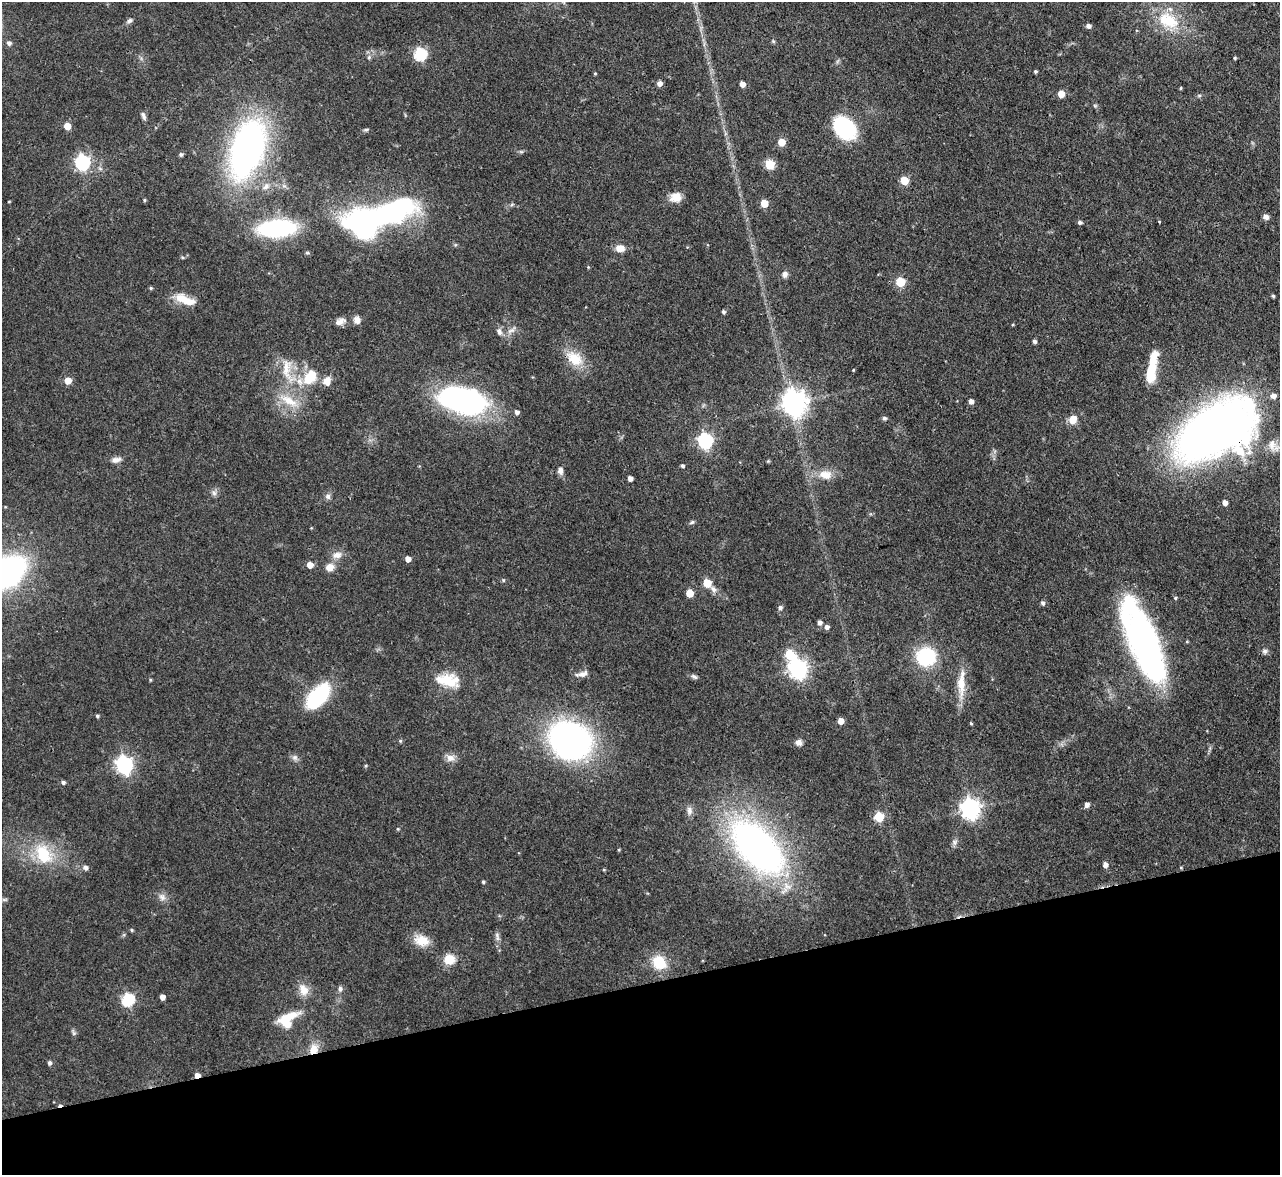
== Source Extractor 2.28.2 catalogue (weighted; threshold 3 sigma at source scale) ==
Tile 14 of 4 x 4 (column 2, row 4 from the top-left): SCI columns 1279-2556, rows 141-1313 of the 5112 x 5093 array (HDU 1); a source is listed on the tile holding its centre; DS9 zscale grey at full resolution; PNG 1282 x 1177 px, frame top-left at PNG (2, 2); no overlay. Shown black and unused: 16% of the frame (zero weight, under 3 of 4 exposures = <1% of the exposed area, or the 3 px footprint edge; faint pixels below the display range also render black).
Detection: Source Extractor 2.28.2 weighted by HDU 2 'WHT'; one run over the whole footprint, this tile lists its part. Background 0.0965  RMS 0.0042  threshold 0.019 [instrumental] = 3 sigma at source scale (4.5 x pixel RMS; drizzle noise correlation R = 1.50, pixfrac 1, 0.05/0.05 arcsec/px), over >= 5 px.
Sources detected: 151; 6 inside a brighter object's white glare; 1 cosmic-ray / hot-pixel residue — not listed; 4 inside a brighter listed object's ellipse — not listed separately; the other 140 listed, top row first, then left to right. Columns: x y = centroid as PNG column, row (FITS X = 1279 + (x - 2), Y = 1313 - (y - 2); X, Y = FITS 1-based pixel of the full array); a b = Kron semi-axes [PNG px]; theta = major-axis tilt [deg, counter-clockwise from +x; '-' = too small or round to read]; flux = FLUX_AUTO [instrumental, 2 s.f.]
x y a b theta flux
1168 20 31 20 -27 18
129 21 7 6 - 1.2
1088 26 5 5 - 1.4
773 41 5 4 - 0.55
9 43 6 5 - 1.4
420 54 6 6 - 46
369 57 6 4 46 0.77
1235 58 4 3 - 0.56
1035 71 3 3 - 0.6
595 73 4 4 - 0.41
659 84 5 5 - 2.5
742 84 5 4 - 3.3
1181 88 4 3 - 0.45
1061 94 5 5 - 6.7
1199 95 6 4 1 0.65
1095 105 6 4 -1 0.59
143 116 11 5 -66 1.3
67 126 5 5 - 7.1
844 128 21 15 -46 43
366 130 7 4 8 0.71
781 142 5 5 - 8.4
247 149 49 25 72 170
181 155 5 5 - 0.78
83 162 7 6 - 86
770 164 5 5 - 22
904 180 5 5 - 13
266 186 12 8 34 2.8
676 197 14 11 11 5.1
144 200 4 4 - 0.51
9 202 4 3 - 0.33
764 203 5 5 - 8.6
512 204 6 4 20 0.62
383 215 59 19 18 110
1266 217 7 5 -30 1.7
1080 222 5 4 - 1
277 228 32 15 4 55
620 248 9 8 - 4.3
182 257 5 3 - 0.51
588 267 4 3 - 0.39
785 274 7 7 - 2
900 282 5 5 - 20
151 288 5 4 - 0.6
1273 296 5 4 - 0.6
181 298 17 12 -20 6.8
723 312 4 4 - 0.94
357 320 8 7 - 2.6
340 321 15 8 20 2.7
1013 325 4 3 - 0.39
511 330 14 6 29 2.2
499 332 10 6 -63 1.7
1034 341 4 4 - 1.2
575 359 22 15 -40 10
287 370 42 15 -80 15
853 370 3 3 - 0.36
1151 371 31 8 76 16
310 376 19 11 55 13
68 380 5 5 - 6
327 381 12 10 68 3.7
1273 396 7 6 - 2.3
462 400 43 22 -17 110
971 401 5 4 - 2
794 403 9 8 - 440
517 412 5 5 - 1.5
884 418 5 5 - 1
1073 420 10 8 66 5.1
1210 432 60 33 34 380
705 441 7 6 - 95
1272 444 18 11 -88 4.7
116 460 13 7 10 2.2
768 461 5 4 - 0.44
682 466 4 3 - 0.85
560 471 10 7 -88 1.9
825 475 17 11 -7 6
630 478 4 4 - 2.2
214 493 7 7 - 1.4
328 496 8 7 - 1.4
1225 503 4 4 - 2.6
692 522 7 5 28 0.79
337 555 14 9 13 3.3
408 559 5 5 - 3.2
310 565 5 4 - 5.3
329 567 8 7 - 4.5
6 573 26 16 33 190
503 580 5 4 - 0.59
707 583 6 5 - 11
713 589 11 6 -56 2
690 593 5 5 - 8.7
1175 598 5 4 - 0.57
1043 603 5 5 - 1.1
780 608 5 5 - 1.2
819 622 5 5 - 1.6
827 627 5 5 - 1.7
1142 642 59 27 -70 140
1265 651 7 7 - 1.1
926 656 19 17 -3 28
798 669 8 7 - 210
582 674 16 6 12 2.4
694 676 9 5 -27 1.2
150 680 4 3 - 0.48
447 681 31 17 -13 12
961 684 38 10 -89 9
318 696 28 14 51 36
97 716 4 4 - 0.73
841 721 5 5 - 4.7
971 723 4 3 - 0.53
400 741 5 4 - 0.56
570 741 32 27 -26 180
798 742 7 7 - 2
295 758 9 7 -44 1.5
450 758 12 10 5 2.8
124 765 7 7 - 150
366 766 5 4 - 0.52
63 782 5 4 - 1.1
1087 805 5 5 - 2
970 809 8 7 - 210
689 811 12 7 -87 2
879 817 5 5 - 22
398 829 5 4 - 0.5
954 842 8 7 - 1.4
758 847 54 29 -47 200
43 854 31 21 -58 19
1105 865 5 5 - 2.3
86 867 6 5 - 1.6
483 882 4 4 - 0.67
162 897 11 9 -55 2.3
4 899 8 4 8 0.68
132 930 5 4 - 0.64
497 936 13 5 -81 1.6
422 941 20 14 -16 6.9
449 959 13 12 - 6.3
659 962 16 13 -48 13
340 989 6 6 - 1.3
303 990 17 12 -64 5
162 997 5 4 - 3
128 999 6 6 - 54
287 1020 27 16 38 12
74 1033 8 5 -73 0.89
314 1049 15 12 60 5.1
50 1063 5 4 - 1.2
197 1075 5 4 - 3.5
Overlapping masked pixels (flux is a lower limit): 3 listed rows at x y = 1210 432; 314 1049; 197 1075
Isophote crosses this tile's border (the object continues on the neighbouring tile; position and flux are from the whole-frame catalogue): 1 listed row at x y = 6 573